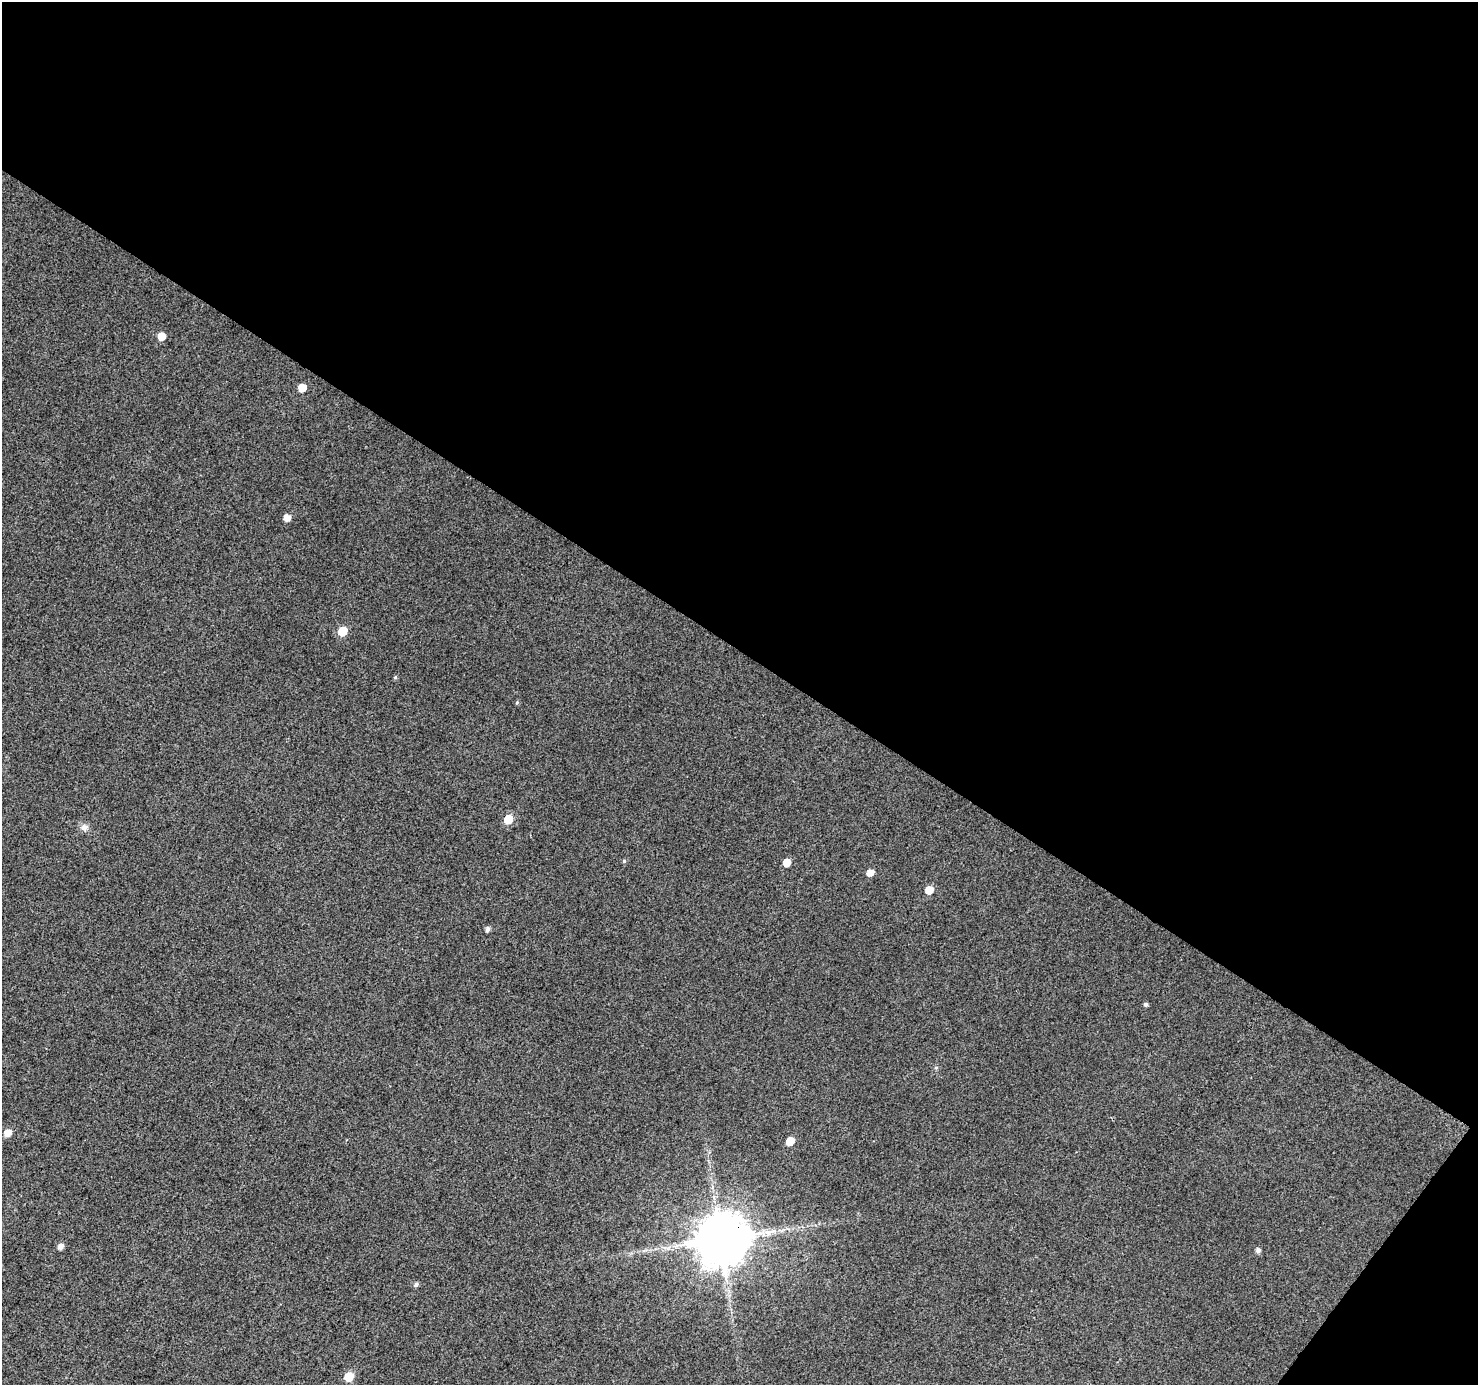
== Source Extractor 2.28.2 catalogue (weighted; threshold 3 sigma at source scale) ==
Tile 2 of 2 x 2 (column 2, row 1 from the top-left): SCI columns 1479-2954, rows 1500-2882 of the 2955 x 2979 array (HDU 1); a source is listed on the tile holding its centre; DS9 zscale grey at full resolution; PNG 1480 x 1387 px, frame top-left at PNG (2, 2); no overlay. Shown black and unused: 48% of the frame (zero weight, under 3 of 4 exposures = <1% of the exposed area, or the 3 px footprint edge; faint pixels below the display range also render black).
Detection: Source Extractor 2.28.2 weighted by HDU 2 'WHT'; one run over the whole footprint, this tile lists its part. Background 0.0296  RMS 0.011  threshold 0.0515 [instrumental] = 3 sigma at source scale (4.5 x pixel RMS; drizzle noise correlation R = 1.50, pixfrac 1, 0.0396/0.0396 arcsec/px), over >= 5 px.
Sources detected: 20; all 20 listed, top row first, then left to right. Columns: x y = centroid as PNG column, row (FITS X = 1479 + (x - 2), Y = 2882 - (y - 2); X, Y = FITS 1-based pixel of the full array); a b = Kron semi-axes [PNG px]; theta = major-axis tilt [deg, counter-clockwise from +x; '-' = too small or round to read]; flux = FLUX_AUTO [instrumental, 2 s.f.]
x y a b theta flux
161 336 6 6 - 14
302 388 6 5 - 14
287 518 6 5 - 8.8
342 631 6 6 - 26
395 677 5 4 - 1.5
508 819 6 6 - 23
84 828 9 9 - 5.6
624 861 5 4 - 1.4
787 862 6 6 - 11
870 873 6 5 - 9
929 890 6 6 - 15
488 929 6 5 - 3.4
1145 1004 5 5 - 2.4
8 1133 6 6 - 9.8
790 1141 6 5 - 17
721 1239 15 14 - 5600
60 1246 6 5 - 5.8
1258 1250 6 5 - 3.7
416 1284 6 5 - 2.5
349 1376 7 6 - 21
Overlapping masked pixels (flux is a lower limit): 1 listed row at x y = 721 1239